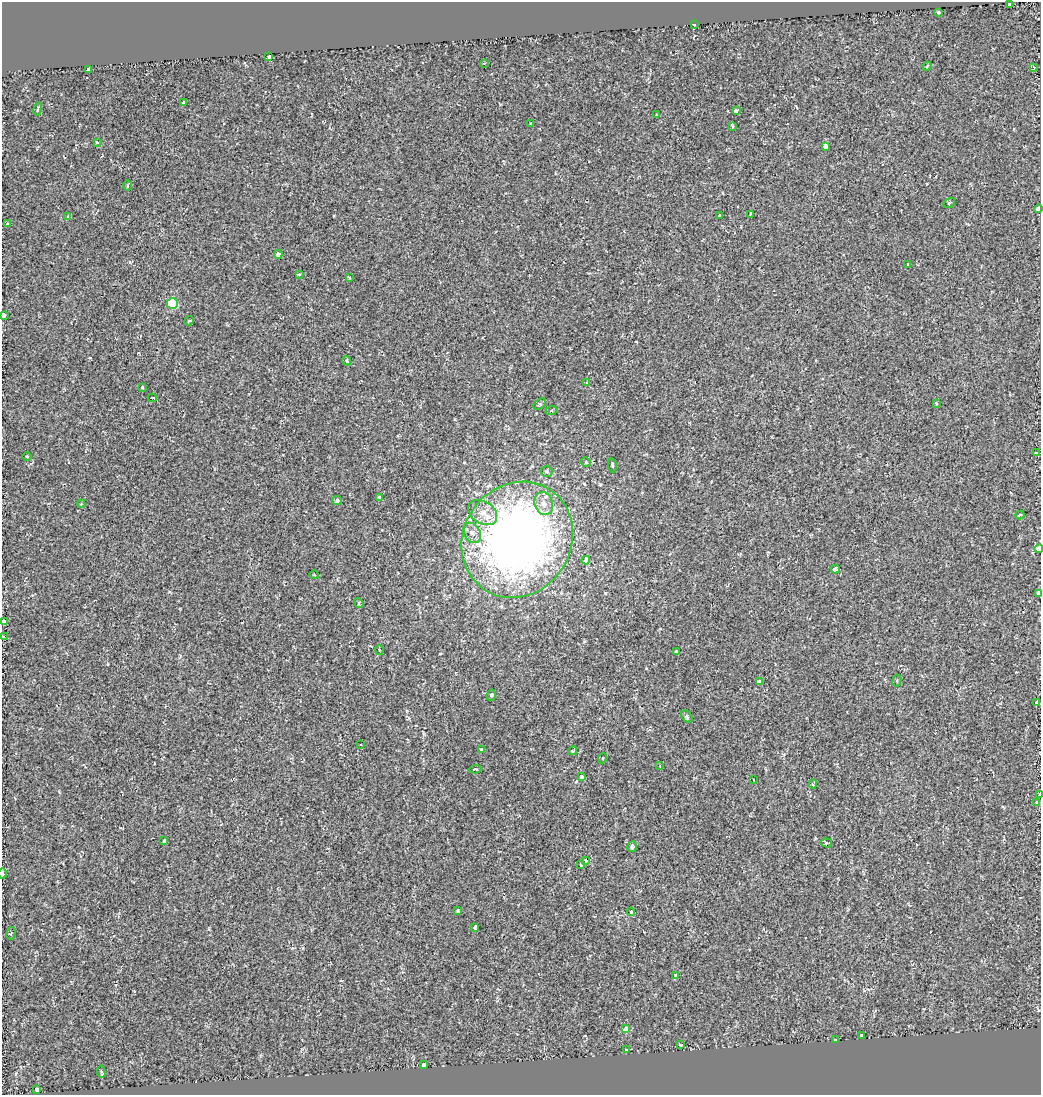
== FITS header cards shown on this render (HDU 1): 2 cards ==
NAXIS1  =                 1039
NAXIS2  =                 1093

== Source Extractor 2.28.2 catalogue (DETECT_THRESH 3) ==
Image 1039 x 1093 px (HDU 1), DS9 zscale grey, 1 PNG px = 1 image px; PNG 1043 x 1097 px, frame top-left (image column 1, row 1093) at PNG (2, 2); each listed source drawn as its Kron ellipse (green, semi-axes under 4 px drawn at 4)
Background 0.00144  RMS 0.0052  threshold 0.0157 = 3 sigma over >= 5 px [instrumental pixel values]
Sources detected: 95; all 95 listed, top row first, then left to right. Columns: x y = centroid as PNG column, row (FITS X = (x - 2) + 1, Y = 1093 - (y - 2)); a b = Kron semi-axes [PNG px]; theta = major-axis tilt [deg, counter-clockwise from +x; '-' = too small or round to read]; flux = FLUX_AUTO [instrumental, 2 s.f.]
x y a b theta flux
1010 4 3 3 - 4.8
938 12 3 3 - 3.3
694 25 3 3 - 0.51
269 57 4 3 - 5.6
484 63 3 3 - 0.23
927 66 5 3 - 0.33
1034 68 4 2 - 0.42
89 70 3 3 - 12
183 103 4 3 - 0.68
38 109 7 3 80 0.38
736 111 3 3 - 3.1
656 115 4 2 - 0.29
531 124 3 2 - 0.33
732 126 3 3 - 0.76
97 142 4 4 - 0.97
826 146 4 4 - 6.9
128 185 5 3 - 0.38
949 203 6 3 36 0.41
1038 209 4 3 - 21
750 214 4 3 - 0.59
719 216 4 3 - 0.77
68 217 3 3 - 1.9
7 223 4 3 - 0.43
278 254 4 4 - 1.2
908 264 3 2 - 0.2
299 274 4 3 - 1.1
349 277 3 2 - 0.38
172 303 5 5 - 22
3 315 4 3 - 130
189 321 5 4 - 0.43
347 361 5 4 - 0.68
586 382 3 3 - 0.57
142 387 3 3 - 0.4
152 398 4 3 - 0.69
936 403 3 3 - 0.37
540 404 7 4 36 0.52
551 411 6 3 18 0.38
1037 453 4 3 - 7.5
27 456 4 3 - 0.27
586 462 5 4 - 0.4
612 465 7 3 -81 0.4
547 471 6 5 - 0.64
379 497 4 3 - 1.5
337 501 5 4 - 0.76
544 503 12 9 -70 3.1
81 504 4 3 - 0.32
483 512 16 11 -33 4.2
1020 515 4 3 - 0.88
472 533 11 8 -59 2.1
517 540 60 54 56 290
1039 548 4 3 - 12
586 560 4 3 - 4.4
835 569 4 4 - 1.5
314 575 4 3 - 0.26
1039 593 4 3 - 8.9
359 603 5 3 - 0.7
3 621 3 3 - 8.1
3 637 3 3 - 5.1
379 650 5 4 - 0.55
676 652 4 3 - 1.1
897 680 6 4 81 0.49
759 681 3 3 - 2.3
491 695 5 4 - 0.9
1037 702 4 3 - 11
687 716 7 5 -51 0.57
361 745 4 3 - 0.49
482 750 4 3 - 4.7
573 751 4 3 - 0.52
603 758 5 3 - 0.3
660 766 3 3 - 0.35
475 769 6 3 5 0.78
581 777 4 3 - 2.3
754 780 2 2 - 0.2
813 784 4 4 - 0.55
1039 795 3 2 - 3.5
1036 802 3 3 - 2.3
164 841 4 3 - 1.5
826 843 5 4 - 0.68
632 847 5 4 - 1.2
586 861 4 3 - 1.7
581 864 4 3 - 2
2 873 5 2 - 0.76
458 911 3 3 - 2
631 912 4 3 - 1.9
475 927 4 3 - 1.3
11 933 6 4 77 0.5
675 976 4 3 - 11
626 1029 4 4 - 8.7
862 1035 4 3 - 3.4
835 1040 3 3 - 1.5
681 1045 3 3 - 1.2
626 1050 3 3 - 0.54
424 1065 4 3 - 9.1
101 1072 6 4 -80 0.47
37 1090 3 3 - 9.3
At the frame edge (FLAGS 8, measured only in part): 9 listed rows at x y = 1010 4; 1038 209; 3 315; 1039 548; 1039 593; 3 621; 3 637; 1039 795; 2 873